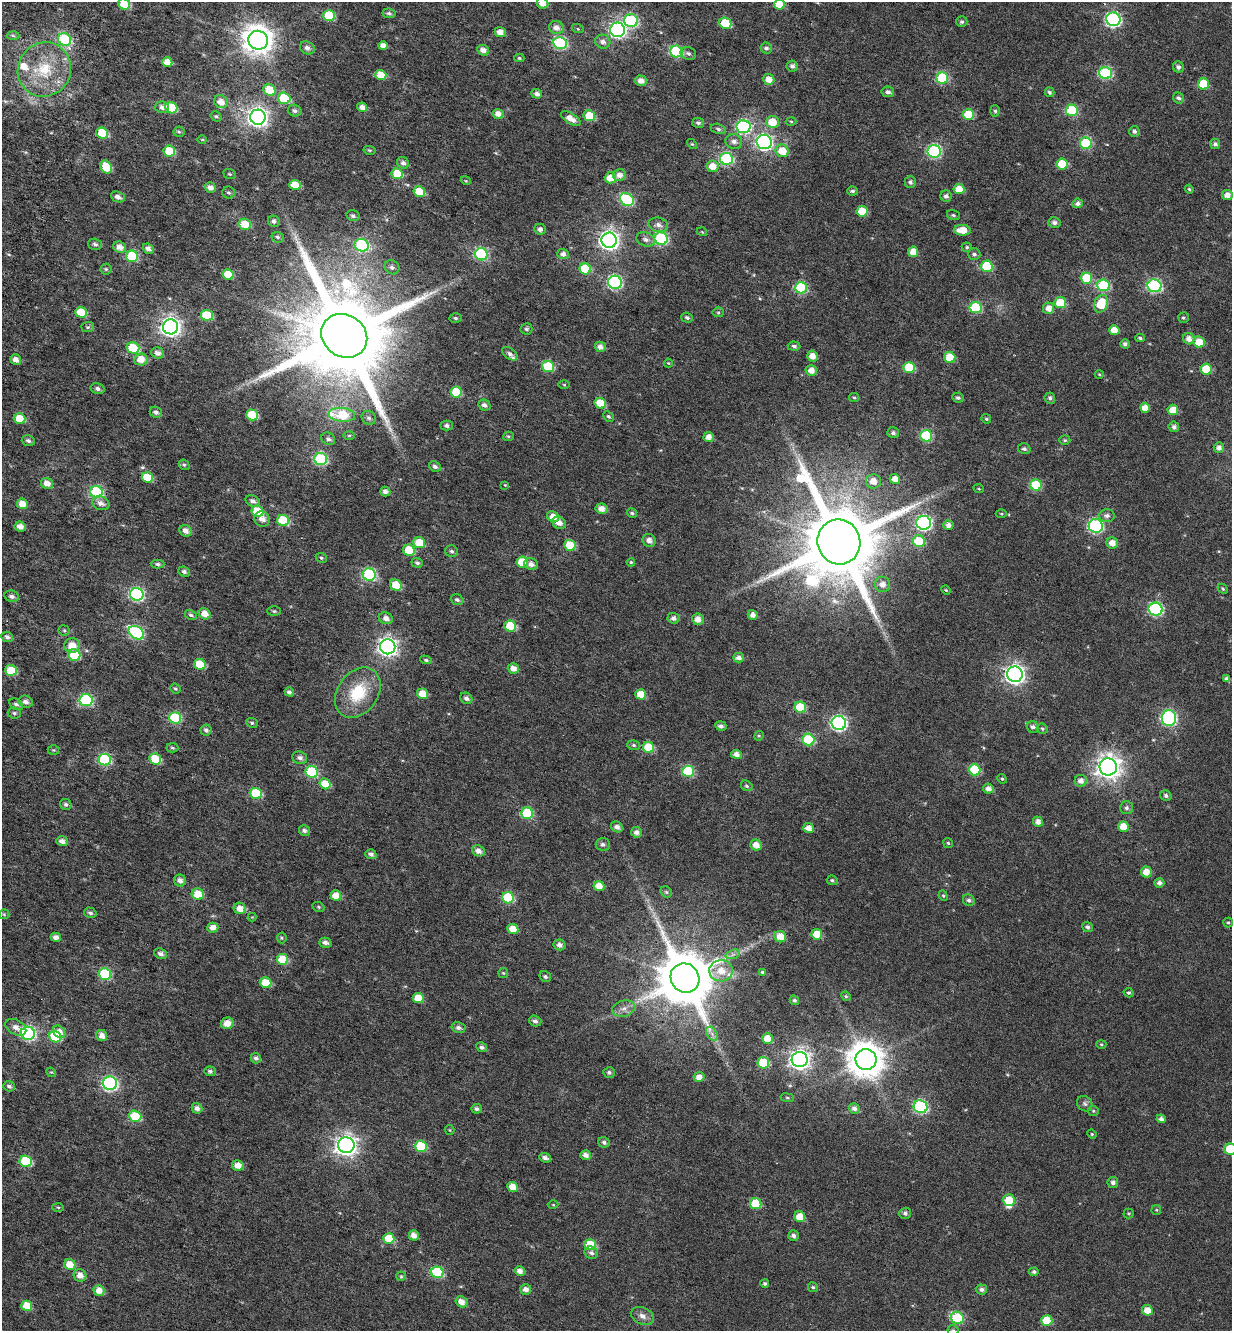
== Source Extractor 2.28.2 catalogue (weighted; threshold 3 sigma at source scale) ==
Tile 11 of 4 x 4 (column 3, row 3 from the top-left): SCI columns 2928-4157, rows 1485-2813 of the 5792 x 5631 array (HDU 1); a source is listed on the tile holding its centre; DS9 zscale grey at full resolution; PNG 1234 x 1333 px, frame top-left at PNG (2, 2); each listed source drawn as its Kron ellipse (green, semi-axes under 4 px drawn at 4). Shown black and unused: <1% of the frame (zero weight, under 4 of 7 exposures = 11% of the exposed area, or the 3 px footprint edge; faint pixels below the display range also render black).
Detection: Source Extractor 2.28.2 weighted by HDU 2 'WHT'; one run over the whole footprint, this tile lists its part. Background 0.0106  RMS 0.0051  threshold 0.0209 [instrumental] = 3 sigma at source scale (4.09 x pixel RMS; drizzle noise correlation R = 1.36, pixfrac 0.8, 0.0396/0.0396 arcsec/px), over >= 5 px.
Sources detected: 440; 4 inside a brighter listed object's ellipse — not listed separately; the other 436 listed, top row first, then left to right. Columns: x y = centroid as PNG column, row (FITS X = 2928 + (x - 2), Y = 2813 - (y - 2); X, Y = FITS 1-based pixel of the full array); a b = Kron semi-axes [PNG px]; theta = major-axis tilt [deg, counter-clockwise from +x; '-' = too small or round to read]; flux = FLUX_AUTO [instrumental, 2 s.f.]
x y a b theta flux
542 3 6 5 - 3.8
124 4 6 5 - 9.7
779 4 5 5 - 7.2
389 13 7 4 -9 1
329 16 6 5 - 16
1113 19 7 7 - 84
631 21 7 6 - 49
962 22 5 5 - 0.99
725 23 6 5 - 16
556 28 7 6 - 3
578 29 6 4 -18 0.52
617 30 7 7 - 120
500 32 5 5 - 3.3
13 36 6 4 -3 0.72
65 39 7 6 - 34
258 40 10 9 - 610
603 42 8 7 - 2.1
560 43 6 6 - 52
383 46 5 4 - 2.8
307 48 7 6 - 1.9
766 48 6 5 - 1.2
483 50 6 5 - 3
676 52 6 6 - 44
688 53 8 6 -24 1.3
519 58 5 4 - 0.59
167 62 5 4 - 5.4
792 66 5 5 - 1.5
1178 67 6 5 - 1.5
44 69 28 26 54 21
1106 73 6 6 - 47
381 75 5 5 - 7.6
942 78 6 5 - 31
769 79 6 5 - 3.8
641 81 6 5 - 2.8
1203 84 5 5 - 15
269 90 6 6 - 9.5
888 92 6 5 - 1.5
1049 92 5 4 - 0.88
537 94 5 4 - 1.9
284 98 6 5 - 20
1179 98 6 5 - 1.3
221 102 7 6 - 3.8
162 107 7 6 - 2
362 107 5 4 - 2.5
171 108 6 5 - 20
1072 110 6 6 - 29
295 111 7 6 - 1.4
995 111 5 5 - 0.79
498 114 5 5 - 3.1
968 115 6 5 - 16
216 116 6 5 - 0.77
589 116 6 5 - 12
258 117 8 7 - 210
571 119 11 5 -31 3.9
791 121 5 3 - 0.45
772 122 6 6 - 8.3
698 123 6 5 - 0.98
744 127 7 6 - 61
718 129 7 5 -13 1
1134 131 5 5 - 1.2
179 132 6 5 - 0.69
102 133 6 5 - 12
202 140 5 3 - 0.39
734 141 8 7 - 2.1
764 142 7 7 - 110
1086 143 6 5 - 29
692 144 6 3 -43 0.49
1215 144 5 5 - 1.4
369 150 6 4 -11 0.52
169 151 6 5 - 14
782 151 7 6 - 8
934 151 6 6 - 60
726 159 6 6 - 48
403 163 6 5 - 2
1062 164 5 5 - 10
712 166 6 6 - 5
106 167 7 5 -60 10
230 174 6 5 - 0.65
397 174 6 5 - 9.7
619 175 6 6 - 2.9
610 178 6 5 - 6.2
466 181 5 3 - 0.4
910 182 6 5 - 1.3
295 185 6 5 - 7.9
210 188 6 5 - 2.5
959 189 5 5 - 7.1
1189 189 4 4 - 0.58
852 191 5 4 - 0.98
419 192 6 5 - 12
228 193 6 6 - 0.81
1227 195 5 5 - 3.4
946 196 6 5 - 1.4
118 197 7 5 -23 2
627 200 7 6 - 41
1078 203 5 5 - 1.7
862 211 5 5 - 9.2
953 215 6 5 - 0.8
353 216 6 5 - 1.1
274 221 6 5 - 1.3
1054 223 6 5 - 1.4
245 224 6 5 - 8.9
658 225 10 7 -14 2.3
540 229 5 5 - 1.6
962 230 8 5 -3 7.3
702 232 5 3 - 0.4
278 237 6 5 - 0.92
661 238 6 6 - 53
646 239 9 6 -19 1.9
609 240 7 7 - 220
95 244 7 5 -17 1.2
362 245 7 6 - 36
120 247 7 5 -19 3.2
967 247 5 4 - 0.74
148 249 6 5 - 2
913 252 5 5 - 5.2
481 254 6 6 - 46
563 254 5 5 - 2
974 254 6 6 - 1.2
132 256 6 5 - 27
987 266 6 5 - 19
392 267 8 7 - 1.6
106 269 5 5 - 0.69
585 269 6 5 - 14
228 274 5 5 - 7.5
1086 278 6 5 - 17
615 282 7 6 - 72
1103 285 6 6 - 36
1154 286 7 6 - 60
801 288 6 5 - 34
1060 303 6 5 - 15
1101 304 9 6 67 12
975 308 6 5 - 27
1049 308 6 5 - 3.3
81 312 6 5 - 9.3
718 312 5 5 - 0.65
207 315 6 5 - 13
456 318 6 4 -3 0.81
687 318 6 5 - 1.1
1183 318 5 5 - 0.74
88 327 6 5 - 0.76
170 327 7 7 - 220
526 329 6 5 - 0.94
1114 330 5 5 - 5.6
344 336 24 21 -34 9400
1140 338 4 3 - 0.83
1189 339 6 5 - 2.9
1199 342 5 5 - 7.8
1125 344 4 4 - 1.6
794 346 6 4 -3 1.2
600 347 5 5 - 2.5
133 348 6 5 - 15
158 353 6 5 - 2.2
510 354 9 5 -36 1.5
812 356 5 5 - 3.6
950 357 5 5 - 13
141 359 6 6 - 5.8
16 360 5 5 - 3.1
668 363 4 4 - 0.42
548 367 6 5 - 20
909 367 6 5 - 16
1206 369 5 5 - 11
811 371 6 5 - 4
1099 374 4 4 - 0.45
564 385 6 4 -1 0.49
98 389 7 5 -15 1.3
456 392 5 5 - 13
854 397 5 4 - 0.63
958 398 6 5 - 1
1050 398 5 5 - 1.2
600 403 6 5 - 9.2
484 405 6 5 - 1.7
1145 408 5 5 - 3.9
1173 410 5 5 - 6.3
156 412 6 5 - 1.5
252 415 6 5 - 15
342 415 13 7 -6 19
608 416 6 4 -43 0.85
369 418 7 6 - 1.2
20 419 6 5 - 8.8
986 419 5 4 - 0.69
447 426 6 5 - 1.5
1174 427 5 5 - 1.5
893 433 6 5 - 1.4
349 436 6 4 1 0.6
508 436 5 4 - 0.61
926 436 6 6 - 30
709 437 5 5 - 2.9
328 439 7 6 - 1.5
1065 440 5 4 - 0.7
28 441 6 5 - 1.2
1219 448 5 5 - 2
1024 449 6 5 - 1
321 459 6 6 - 45
184 465 6 5 - 0.76
435 467 6 5 - 1.3
147 477 6 5 - 9.7
895 479 5 5 - 3.3
873 481 7 7 - 4
47 484 6 5 - 3.6
505 485 4 4 - 0.38
1036 485 6 5 - 25
979 489 5 3 - 0.39
96 492 6 6 - 42
385 492 5 4 - 1.8
252 501 7 5 -28 1.7
101 503 9 6 -22 2.8
22 504 5 5 - 5.2
601 509 6 5 - 3.4
257 511 6 5 - 10
632 513 5 4 - 0.8
1001 514 5 3 - 0.49
1107 515 8 6 3 1.8
553 517 6 5 - 3.8
262 519 8 7 - 3.1
283 520 6 5 - 25
559 523 7 6 - 3.1
924 523 7 7 - 91
948 525 5 4 - 2.3
20 526 6 5 - 3.1
1096 526 7 6 - 76
186 531 6 5 - 2.7
649 540 7 6 - 2.5
919 541 6 5 - 16
839 542 22 21 - 6600
419 543 6 5 - 9.6
1112 543 6 5 - 3.6
570 545 6 5 - 13
409 550 6 5 - 12
452 551 6 5 - 1.1
321 558 6 4 -24 0.73
522 562 6 5 - 12
631 562 4 4 - 0.48
417 563 6 5 - 1
158 564 7 4 -1 0.98
531 564 7 5 -21 2.2
184 572 6 5 - 1.3
369 575 6 6 - 56
883 584 7 7 - 3.2
396 585 6 5 - 10
1223 589 6 4 -47 0.71
946 590 5 4 - 0.5
137 594 7 6 - 71
12 596 7 5 -20 1.7
457 600 6 5 - 1.2
1155 609 7 6 - 62
274 611 7 5 0 0.84
205 614 6 5 - 4.2
191 615 6 4 -28 0.91
753 615 5 5 - 2.4
386 618 7 6 - 2.5
673 618 6 5 - 1.8
698 619 6 5 - 3.4
510 626 6 5 - 15
64 630 5 5 - 0.59
136 633 8 6 -34 57
7 637 6 5 - 1.5
72 646 8 7 - 5.8
388 647 8 7 - 190
74 655 6 5 - 17
739 658 5 4 - 2
426 660 5 4 - 0.71
200 664 6 5 - 12
513 668 5 5 - 3
11 670 6 5 - 11
1015 674 8 7 - 210
1227 679 4 4 - 1.7
175 688 5 5 - 0.78
289 692 5 4 - 1.2
358 693 27 20 54 19
422 694 5 5 - 6.6
641 694 5 5 - 6.6
466 698 6 5 - 1.7
86 700 6 6 - 43
26 702 7 6 - 2.1
16 704 7 5 -31 1.1
800 707 6 5 - 13
14 713 6 5 - 0.85
175 718 6 6 - 34
1169 718 8 7 - 87
252 723 6 5 - 0.69
839 723 7 7 - 100
721 726 5 4 - 1.5
1033 727 6 5 - 1.4
1042 729 5 5 - 0.76
206 730 5 5 - 1.5
759 736 5 4 - 0.56
808 740 6 6 - 29
633 745 6 5 - 0.86
649 747 6 5 - 15
172 748 6 4 -3 0.78
54 750 6 5 - 0.59
736 754 5 4 - 2.5
300 758 7 6 - 1.6
155 759 6 5 - 15
105 760 6 6 - 42
1108 767 9 8 - 390
975 770 6 5 - 24
688 771 6 5 - 30
312 772 6 6 - 30
1002 779 5 4 - 0.53
1081 781 6 6 - 2.6
325 784 6 5 - 7.5
747 786 6 5 - 0.77
988 789 5 5 - 2.4
256 793 6 5 - 22
1166 795 6 5 - 1.1
66 804 6 5 - 1
1126 808 6 6 - 1.1
527 813 6 5 - 34
1038 822 5 5 - 2.6
617 827 6 5 - 2.2
1123 827 5 5 - 7.3
809 828 5 5 - 3.3
304 830 5 5 - 1.4
636 832 5 5 - 2.1
62 841 6 5 - 2.2
948 843 5 4 - 0.68
603 844 7 6 - 1.4
756 845 6 5 - 3.6
478 851 6 5 - 2.6
371 854 5 4 - 1.5
1146 872 5 5 - 4.5
832 880 5 4 - 0.8
180 881 6 5 - 2.2
1159 883 5 4 - 1.8
599 886 5 5 - 4.8
666 892 6 5 - 0.77
198 894 6 5 - 7.5
336 896 5 5 - 6
943 896 5 4 - 0.65
508 898 6 5 - 25
969 900 6 5 - 1.4
318 907 6 4 -22 0.65
240 908 6 5 - 4.5
90 913 6 5 - 1.1
4 914 5 5 - 0.55
252 917 4 4 - 0.39
1228 922 5 4 - 0.58
1087 927 5 5 - 1.2
213 928 5 5 - 3.2
513 929 6 5 - 5
817 934 5 5 - 8.9
56 937 5 4 - 2.3
780 937 6 5 - 5.6
282 938 5 5 - 0.6
325 943 6 5 - 1.8
560 945 6 5 - 2.2
161 954 7 5 -22 1.7
733 954 7 4 19 1.1
282 959 6 5 - 14
721 971 12 10 3 6.1
762 972 4 4 - 0.53
503 973 5 5 - 0.52
105 974 6 5 - 34
545 977 6 5 - 1
685 978 15 14 - 3100
266 983 6 5 - 9.6
1129 993 5 4 - 0.73
846 996 5 4 - 0.58
418 998 5 5 - 7.5
794 1000 5 4 - 0.89
624 1009 12 8 15 2.8
535 1021 6 5 - 1.4
227 1023 6 6 - 4.6
16 1027 11 7 -31 2.9
458 1028 7 5 -13 1.5
59 1032 7 5 -44 3.9
28 1033 7 6 - 78
712 1034 8 5 -57 1.6
102 1035 6 5 - 3.4
55 1037 6 5 - 21
767 1039 5 5 - 5.7
1101 1044 5 4 - 0.54
482 1047 5 5 - 1.4
256 1058 5 5 - 1.3
800 1060 8 7 - 240
866 1060 10 10 - 980
763 1063 6 5 - 22
210 1071 6 5 - 1.1
51 1072 5 4 - 0.43
609 1072 6 5 - 1.1
699 1077 5 5 - 3.4
110 1083 7 7 - 88
9 1086 6 5 - 1.3
787 1098 7 3 -8 0.54
1085 1104 8 7 - 1.3
921 1107 7 6 - 59
197 1108 5 5 - 2.1
854 1108 5 5 - 2
477 1109 5 5 - 1.2
1093 1111 5 5 - 0.59
135 1116 6 5 - 15
1161 1119 5 4 - 1.9
450 1130 5 4 - 0.52
1092 1134 5 4 - 0.53
604 1142 6 5 - 1.3
346 1145 8 8 - 270
421 1146 6 5 - 21
1230 1149 6 5 - 17
586 1155 5 4 - 2.3
545 1158 6 4 -22 1.8
26 1161 6 5 - 25
238 1165 6 5 - 4
1113 1182 5 5 - 1.6
512 1187 5 5 - 4.6
1009 1200 6 6 - 11
756 1204 6 5 - 16
553 1205 5 3 - 0.43
58 1207 6 4 -2 0.61
1156 1210 5 5 - 0.56
905 1213 6 5 - 1.1
1129 1213 5 5 - 0.59
800 1217 5 5 - 6.4
414 1235 5 5 - 2.7
793 1236 5 5 - 1.6
389 1239 5 5 - 11
590 1244 6 5 - 12
591 1253 7 6 - 1.4
70 1264 6 5 - 6.6
520 1271 5 5 - 2.6
437 1272 6 5 - 32
1034 1272 4 4 - 0.97
80 1275 6 6 - 3.3
401 1276 5 4 - 0.62
765 1284 4 4 - 0.79
813 1287 5 5 - 0.7
981 1289 5 5 - 1.4
99 1290 5 5 - 4.3
526 1290 5 5 - 2.4
462 1302 6 5 - 3.2
27 1306 5 5 - 7.7
1147 1310 5 5 - 4.7
642 1316 12 8 -24 2.6
957 1318 7 6 - 35
1047 1320 5 5 - 13
953 1330 5 5 - 0.7
Isophote crosses this tile's border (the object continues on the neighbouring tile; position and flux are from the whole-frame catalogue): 5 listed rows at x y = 542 3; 124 4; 779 4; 1230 1149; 953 1330